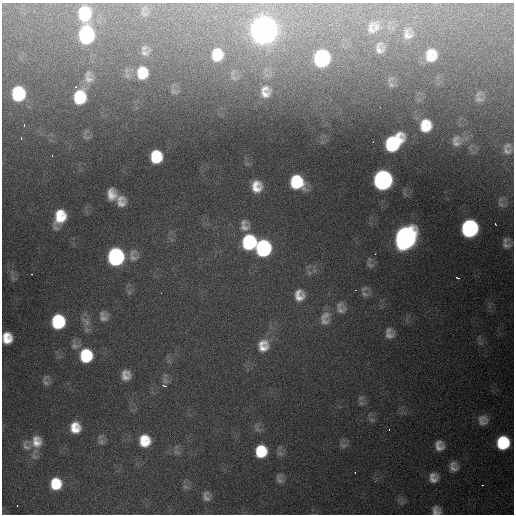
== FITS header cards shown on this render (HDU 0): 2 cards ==
NAXIS1  =                  512 / Axis length
NAXIS2  =                  512 / Axis length

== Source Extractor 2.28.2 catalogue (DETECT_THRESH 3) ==
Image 512 x 512 px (HDU 0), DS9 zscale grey, 1 PNG px = 1 image px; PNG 516 x 516 px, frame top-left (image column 1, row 512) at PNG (2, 3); no overlay
Background 3780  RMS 63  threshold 189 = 3 sigma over >= 5 px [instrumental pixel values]
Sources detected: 102; all 102 listed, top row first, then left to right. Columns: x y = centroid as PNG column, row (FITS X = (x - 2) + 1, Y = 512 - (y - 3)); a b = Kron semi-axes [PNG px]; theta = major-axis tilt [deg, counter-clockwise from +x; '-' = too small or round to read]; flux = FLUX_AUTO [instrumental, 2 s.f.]
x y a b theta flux
84 14 14 11 -86 1.8e+05
376 27 14 9 -82 2.4e+04
371 29 12 7 89 1.9e+04
263 30 14 12 85 6.5e+06
408 34 11 9 -66 3.0e+04
86 35 13 11 89 5.9e+05
144 48 11 8 38 1.6e+04
380 48 11 8 -89 2.9e+04
145 53 14 8 12 2.4e+04
217 55 13 11 84 9.4e+04
431 55 12 10 76 8.4e+04
322 58 13 11 82 5.6e+05
142 73 17 14 -89 1.1e+05
88 77 19 12 -84 4.7e+04
391 85 9 7 -37 1.6e+04
76 87 3 3 - 4.4e+03
264 89 16 7 4 2.8e+04
173 92 9 5 -29 1.3e+04
18 94 12 10 -86 2.9e+05
265 94 15 10 11 3.9e+04
80 97 13 11 83 1.9e+05
479 99 15 8 -7 2.3e+04
24 125 3 2 - 2.0e+04
425 126 14 12 85 1.1e+05
86 137 11 4 -8 8.6e+03
21 138 3 2 - 4.2e+03
457 141 16 15 - 5.0e+04
393 143 17 11 45 3.9e+05
507 151 15 12 -11 3.4e+04
52 155 3 2 - 5.0e+03
156 157 12 10 -87 1.5e+05
247 164 7 4 -17 6.7e+03
383 180 13 12 - 1.5e+06
297 182 14 12 -47 2.1e+05
257 186 14 12 -87 7.6e+04
112 194 11 9 -80 5.4e+04
121 201 12 10 -74 4.7e+04
501 205 15 7 -36 2.3e+04
59 213 12 7 23 5.4e+04
60 218 16 10 52 1.1e+05
243 222 15 7 5 2.1e+04
495 224 3 2 - 3.7e+03
244 228 16 11 11 3.7e+04
469 228 12 11 - 7.9e+05
405 238 14 12 67 2.6e+06
505 240 13 8 13 1.8e+04
249 242 14 12 86 3.5e+05
506 245 14 9 12 2.6e+04
263 248 13 12 - 5.6e+05
375 254 3 2 - 3.6e+03
116 257 13 11 -88 7.6e+05
133 258 18 12 39 4.2e+04
370 265 10 6 -29 1.0e+04
31 274 3 2 - 2.4e+03
13 278 7 6 - 1.3e+04
457 278 5 2 - 1.3e+04
364 289 10 5 24 1.2e+04
355 290 2 2 - 3.0e+03
161 293 2 2 - 2.5e+03
365 294 11 7 -24 1.7e+04
299 295 13 11 -89 5.2e+04
341 308 16 13 -70 3.6e+04
325 315 17 11 23 4.1e+04
104 316 12 10 -80 2.8e+04
86 321 18 9 -47 3.4e+04
324 321 14 10 0 2.8e+04
58 322 12 10 -89 2.9e+05
388 331 12 6 30 1.6e+04
389 335 14 9 26 2.7e+04
7 338 11 9 -82 7.9e+04
75 346 12 9 -8 2.2e+04
263 346 16 14 74 7.0e+04
86 356 13 11 90 2.0e+05
126 375 9 8 - 4.0e+04
165 380 9 7 -53 1.7e+04
45 381 13 7 -72 1.8e+04
164 386 7 4 -25 8.8e+03
361 398 9 5 21 1.1e+04
371 420 9 4 0 9.7e+03
483 420 10 10 - 3.4e+04
75 428 11 10 - 7.4e+04
389 429 2 2 - 3.4e+03
145 441 12 11 - 1.1e+05
36 442 17 14 88 7.0e+04
101 442 11 8 -13 1.7e+04
503 443 11 10 - 2.3e+05
27 445 18 14 -87 4.6e+04
343 446 11 6 -21 1.4e+04
439 446 9 8 - 3.8e+04
261 451 12 11 - 1.4e+05
176 452 9 6 -35 1.5e+04
280 453 9 7 -16 1.7e+04
453 467 11 9 -89 3.3e+04
355 472 2 2 - 2.8e+03
279 478 13 8 -76 2.1e+04
433 478 10 9 - 3.7e+04
56 484 11 10 - 1.2e+05
482 485 2 2 - 3.1e+03
185 487 9 4 0 1.0e+04
206 496 13 10 -83 2.9e+04
17 505 2 2 - 3.6e+03
436 511 9 8 - 2.8e+04
At the frame edge (FLAGS 8, measured only in part): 2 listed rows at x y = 7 338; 436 511